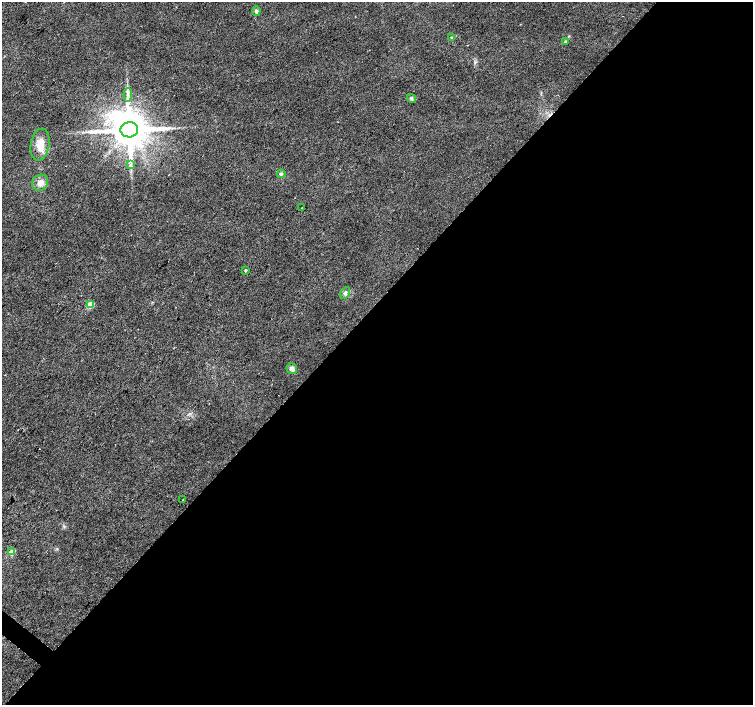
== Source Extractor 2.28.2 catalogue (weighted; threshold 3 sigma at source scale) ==
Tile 12 of 4 x 4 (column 4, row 3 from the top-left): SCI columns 4509-6009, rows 1643-3047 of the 6009 x 6027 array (HDU 1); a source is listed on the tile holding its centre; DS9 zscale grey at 2 x 2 block average (1 PNG px = mean of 2 x 2 image px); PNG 755 x 707 px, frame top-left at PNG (2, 2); each listed source drawn as its Kron ellipse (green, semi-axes under 4 px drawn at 4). Shown black and unused: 56% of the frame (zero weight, under 2 of 3 exposures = <1% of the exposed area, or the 3 px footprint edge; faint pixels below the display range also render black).
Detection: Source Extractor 2.28.2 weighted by HDU 2 'WHT'; one run over the whole footprint, this tile lists its part. Background 0.0153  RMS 0.0065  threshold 0.0292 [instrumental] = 3 sigma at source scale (4.5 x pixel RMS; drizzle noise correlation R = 1.50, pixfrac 1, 0.0396/0.0396 arcsec/px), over >= 5 px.
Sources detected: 18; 1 cosmic-ray / hot-pixel residue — neither listed nor drawn; the other 17 listed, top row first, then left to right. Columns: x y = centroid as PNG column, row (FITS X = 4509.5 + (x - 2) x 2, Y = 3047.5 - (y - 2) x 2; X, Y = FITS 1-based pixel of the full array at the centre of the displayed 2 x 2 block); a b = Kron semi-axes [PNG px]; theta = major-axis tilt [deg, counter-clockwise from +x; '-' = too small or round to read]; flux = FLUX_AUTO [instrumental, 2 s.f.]
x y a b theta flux
256 11 5 4 - 2.7
452 38 4 3 - 1.5
565 42 4 3 - 2
128 95 7 3 87 4
411 98 4 3 - 2.3
129 130 9 7 6 5600
40 145 16 9 80 20
131 165 3 3 - 2
281 174 4 4 - 2.3
40 183 8 7 - 10
302 208 2 2 - 1.1
245 271 2 2 - 41
345 293 6 4 59 3.9
90 305 3 3 - 37
292 369 5 5 - 6
183 500 2 2 - 1.1
12 552 3 3 - 28